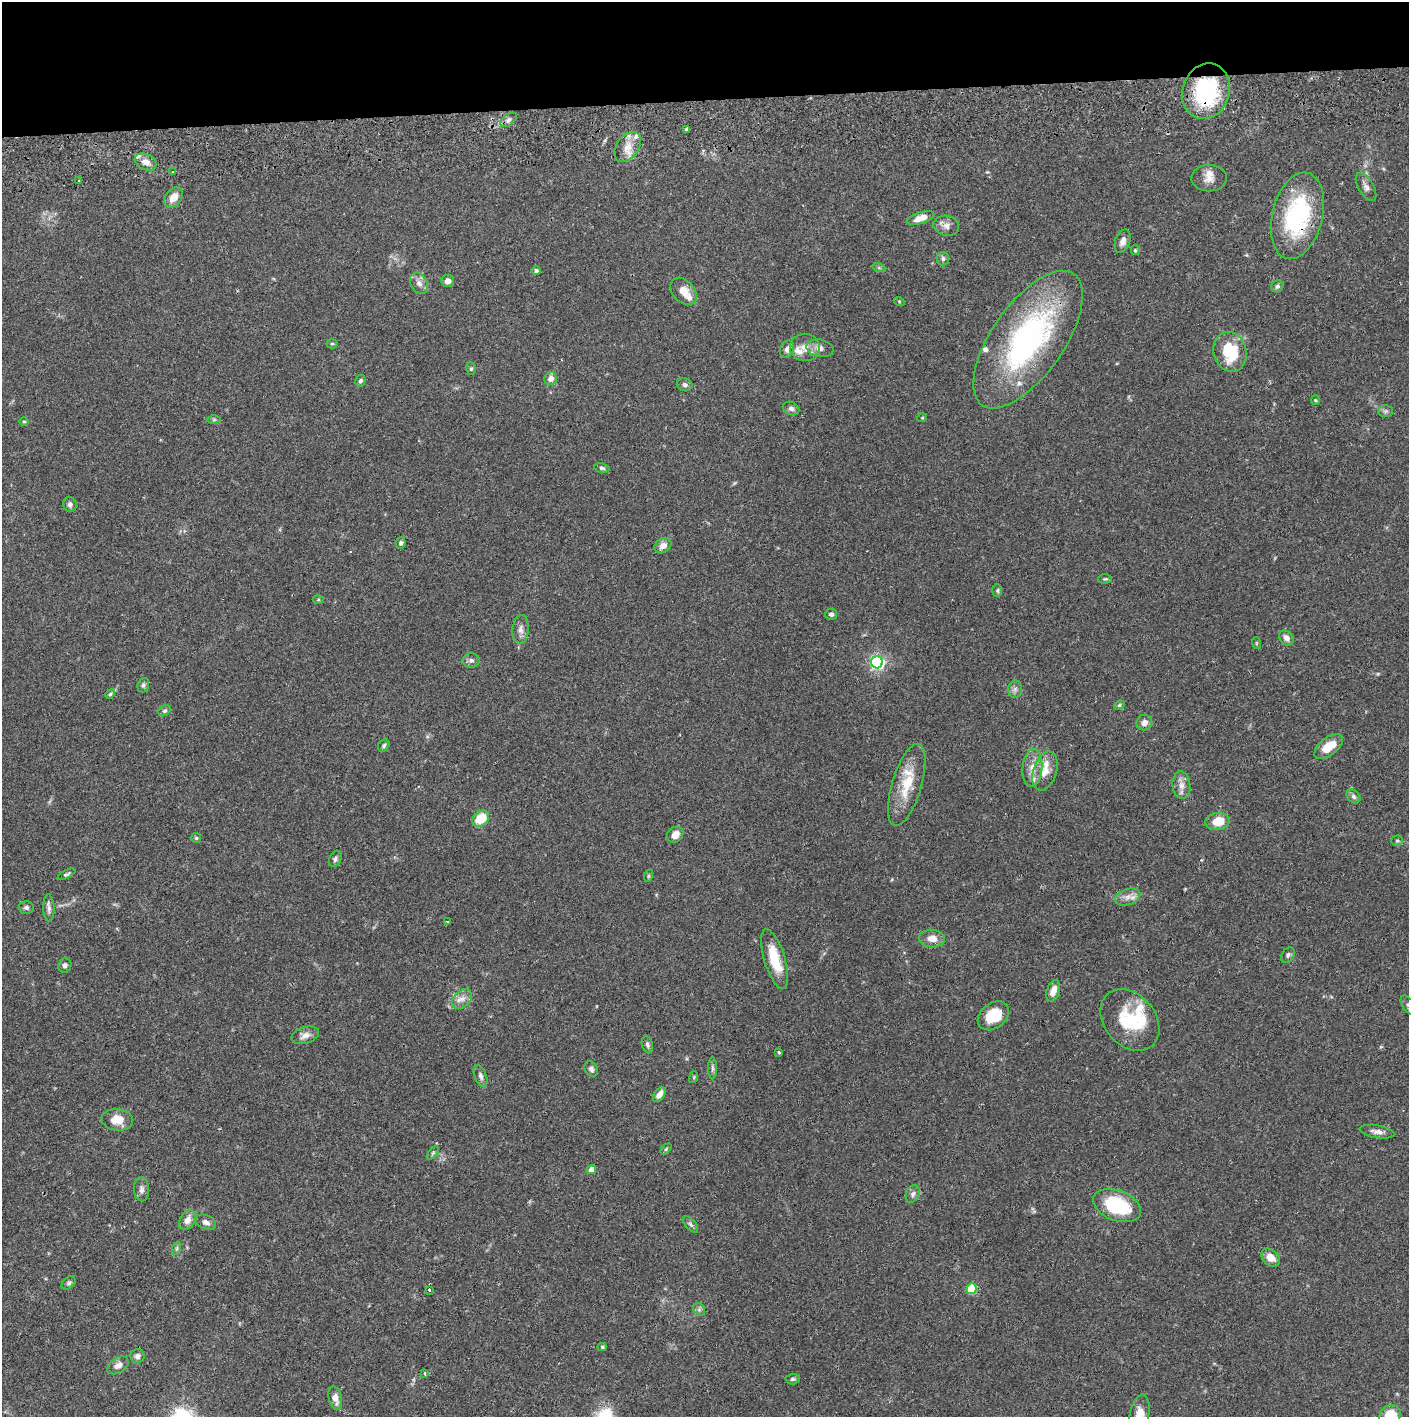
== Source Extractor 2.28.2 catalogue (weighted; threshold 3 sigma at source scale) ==
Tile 2 of 3 x 3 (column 2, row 1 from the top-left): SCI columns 1410-2816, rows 2887-4301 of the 4229 x 4358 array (HDU 1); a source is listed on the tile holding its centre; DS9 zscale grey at full resolution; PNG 1411 x 1419 px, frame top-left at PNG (2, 2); each listed source drawn as its Kron ellipse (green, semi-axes under 4 px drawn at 4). Shown black and unused: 7% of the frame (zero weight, under 2 of 3 exposures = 3% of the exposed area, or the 3 px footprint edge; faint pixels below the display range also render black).
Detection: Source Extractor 2.28.2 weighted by HDU 2 'WHT'; one run over the whole footprint, this tile lists its part. Background 0.0682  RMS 0.0048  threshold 0.0218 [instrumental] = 3 sigma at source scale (4.5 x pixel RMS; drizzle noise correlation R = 1.50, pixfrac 1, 0.05/0.05 arcsec/px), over >= 5 px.
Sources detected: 130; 2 inside a brighter object's white glare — neither listed nor drawn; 9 inside a brighter listed object's ellipse — not listed separately; the other 119 listed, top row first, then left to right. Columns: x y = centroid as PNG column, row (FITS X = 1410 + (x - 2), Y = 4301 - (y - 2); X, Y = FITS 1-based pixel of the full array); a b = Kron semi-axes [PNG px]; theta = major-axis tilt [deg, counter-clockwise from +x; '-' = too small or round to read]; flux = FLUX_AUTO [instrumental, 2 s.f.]
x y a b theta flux
1206 91 28 23 71 50
509 120 9 5 38 1.6
686 130 4 3 - 2.6
628 147 17 11 53 6
146 162 11 8 -23 3.9
173 172 3 3 - 0.57
1209 178 17 13 1 4.5
79 181 3 2 - 0.55
1366 187 16 7 -59 2.4
173 197 11 7 52 5.7
1297 216 44 25 76 50
920 218 14 6 19 5.3
946 226 13 10 -12 3
1123 241 12 7 72 2.9
1135 250 5 4 - 0.83
943 259 6 6 - 1.3
879 268 6 4 -18 0.81
536 271 4 4 - 1.2
448 281 6 6 - 2.7
419 283 11 8 -60 2.9
1277 286 6 5 - 1.2
684 291 16 10 -48 5.8
899 301 5 3 - 0.45
1028 340 80 36 55 110
332 344 5 5 - 0.74
805 347 15 13 -9 6.1
820 348 13 8 -11 3.2
787 349 9 6 63 2.1
1230 352 20 16 -73 23
471 369 6 5 - 0.88
551 379 6 6 - 3.2
360 381 6 5 - 1.2
685 385 8 6 -14 1.4
1315 400 5 4 - 0.54
791 408 8 6 -25 1.5
1386 411 7 6 - 1.2
922 418 5 3 - 0.39
214 420 6 4 0 0.68
24 421 5 3 - 0.47
602 468 8 4 -8 0.97
70 504 7 6 - 1.6
401 543 6 5 - 1.2
663 546 9 7 34 3.2
1105 579 7 4 1 0.7
997 591 6 5 - 0.76
318 600 5 3 - 0.56
831 614 6 5 - 1.3
520 629 14 8 85 2.9
1287 638 8 6 -54 2.5
1256 643 6 3 -72 0.49
471 660 8 7 - 1.6
877 662 6 6 - 110
143 685 7 5 72 1.1
1015 689 8 7 - 1.7
110 694 5 4 - 0.63
1119 705 5 4 - 0.72
165 711 7 5 38 0.86
1144 723 8 7 - 2.8
384 745 7 5 49 1
1329 746 17 9 37 8
1032 768 19 10 85 5.8
1045 771 20 11 72 6.6
907 785 42 14 73 16
1181 785 14 9 -83 3.5
1353 796 8 6 -45 1.2
481 819 9 7 40 12
1217 821 12 8 8 9.1
675 835 9 7 42 4.2
196 838 5 5 - 0.68
1397 841 6 5 - 0.7
335 859 8 6 64 1.5
66 874 9 4 26 0.9
648 876 6 4 71 0.6
1128 897 13 8 18 3.3
26 907 7 6 - 1.2
49 908 13 5 -88 2.1
447 922 3 3 - 0.72
932 939 13 9 -4 4.7
1288 955 8 6 56 1.3
775 959 31 10 -73 13
65 965 7 6 - 1.5
1053 991 11 6 72 4.3
462 999 11 7 44 3.1
1408 1005 11 6 -57 1.5
993 1016 17 12 38 13
1130 1020 34 25 -49 25
305 1035 14 8 17 3.2
647 1045 8 5 -73 1.3
779 1052 3 3 - 0.66
712 1068 11 4 -89 1.2
591 1069 8 6 -57 1.4
481 1076 11 6 -70 1.8
694 1077 6 3 73 0.56
659 1095 8 5 51 3.4
117 1120 16 11 -6 7.9
1377 1132 17 6 -9 2.7
666 1149 6 4 46 0.68
433 1153 7 4 53 0.88
591 1170 5 4 - 4.6
141 1189 12 7 -88 2.2
913 1194 9 6 64 1.7
1117 1206 25 15 -21 32
187 1220 10 7 60 3.7
206 1222 11 7 -20 2.2
691 1224 10 5 -48 1.3
177 1248 7 4 71 0.75
1271 1258 10 7 -42 4.8
69 1283 8 5 41 1.1
972 1289 5 5 - 24
429 1290 3 3 - 2.6
699 1309 7 5 -47 1.1
602 1347 4 4 - 0.63
137 1356 7 7 - 1.7
118 1365 12 7 32 2.8
425 1373 3 2 - 1.9
793 1379 7 5 2 0.99
335 1398 12 6 -75 4.1
1139 1415 21 9 79 7.4
1390 1416 11 10 - 14
Overlapping masked pixels (flux is a lower limit): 3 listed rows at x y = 1206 91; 686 130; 1297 216
Isophote crosses this tile's border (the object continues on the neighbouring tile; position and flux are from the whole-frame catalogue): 3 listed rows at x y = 1408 1005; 1139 1415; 1390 1416